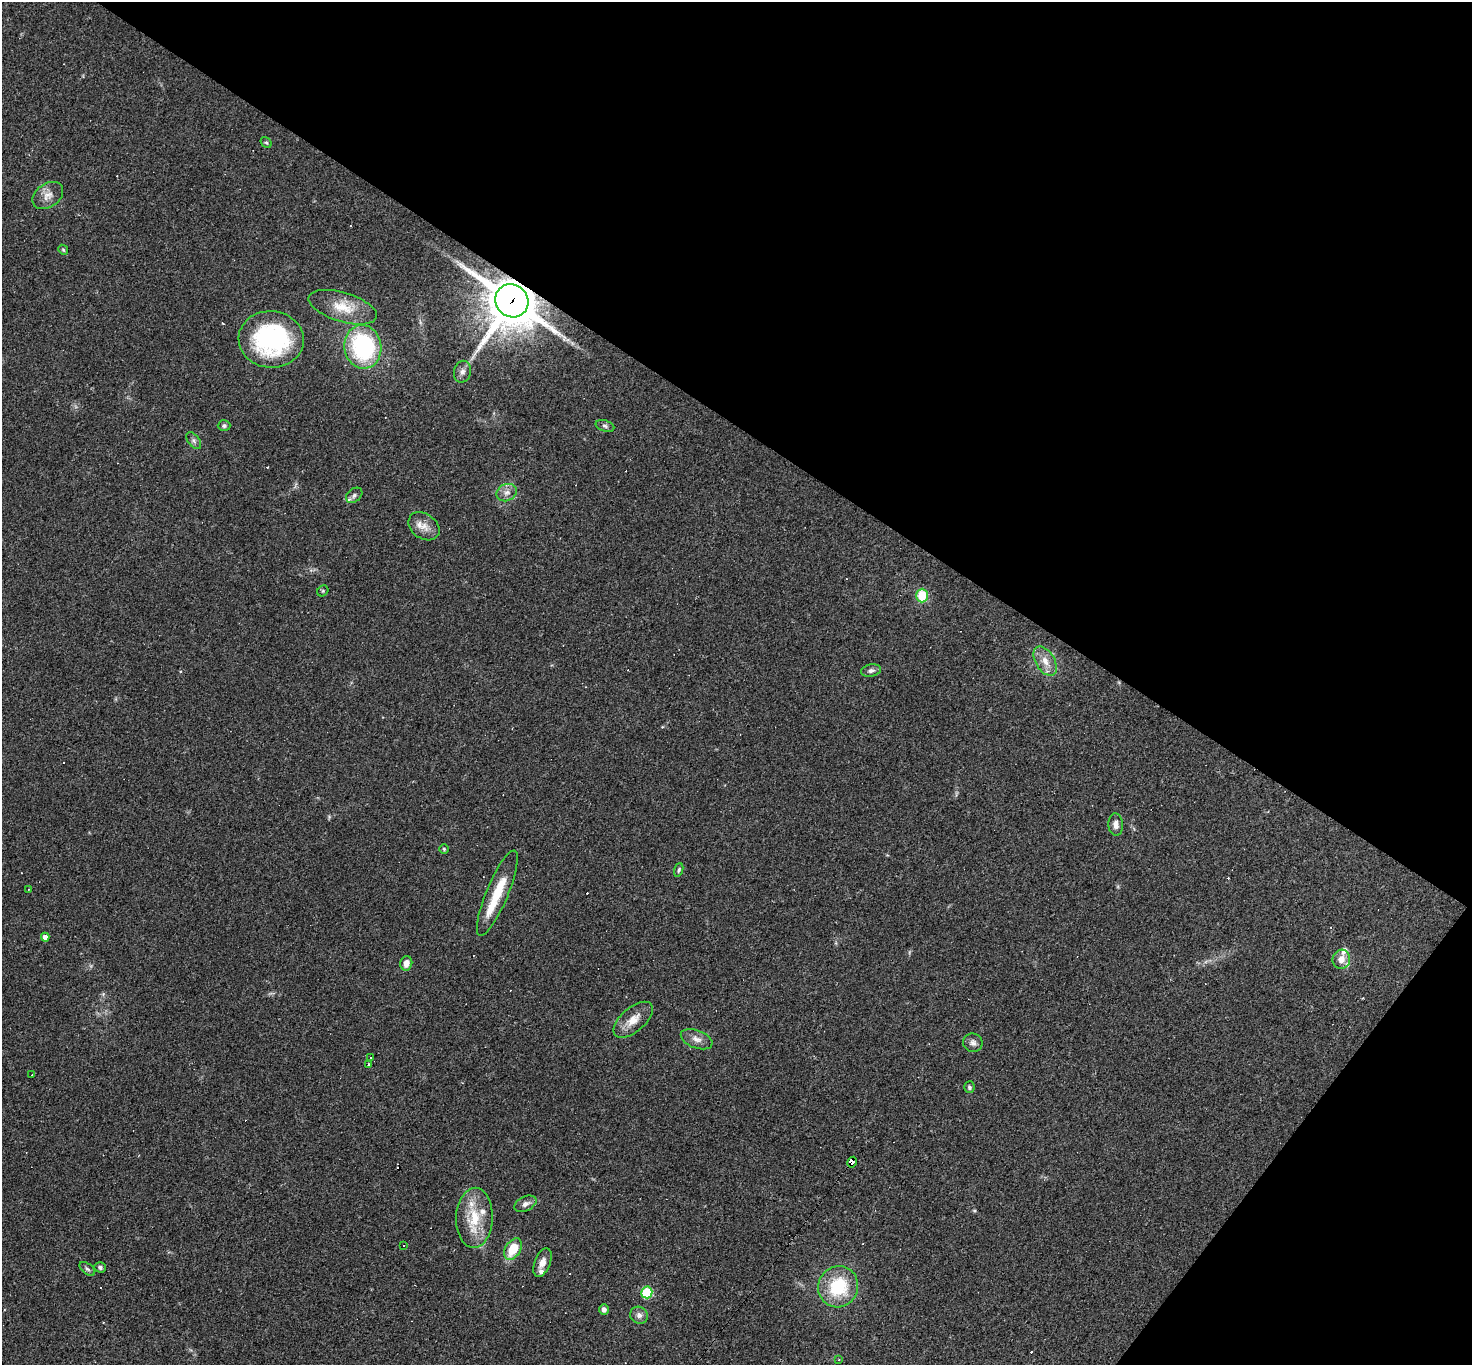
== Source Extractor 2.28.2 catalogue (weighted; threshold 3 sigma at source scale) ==
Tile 8 of 4 x 4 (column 4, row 2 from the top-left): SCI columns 4413-5882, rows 3015-4377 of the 5882 x 5889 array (HDU 1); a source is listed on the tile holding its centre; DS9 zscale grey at full resolution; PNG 1474 x 1367 px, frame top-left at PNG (2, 2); each listed source drawn as its Kron ellipse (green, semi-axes under 4 px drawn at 4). Shown black and unused: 35% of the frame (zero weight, under 2 of 3 exposures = <1% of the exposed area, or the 3 px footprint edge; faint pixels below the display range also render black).
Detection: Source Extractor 2.28.2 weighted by HDU 2 'WHT'; one run over the whole footprint, this tile lists its part. Background 0.0731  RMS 0.0056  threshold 0.0251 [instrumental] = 3 sigma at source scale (4.5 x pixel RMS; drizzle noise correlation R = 1.50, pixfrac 1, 0.05/0.05 arcsec/px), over >= 5 px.
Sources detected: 68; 16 cosmic-ray / hot-pixel residue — neither listed nor drawn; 6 inside a brighter listed object's ellipse — not listed separately; the other 46 listed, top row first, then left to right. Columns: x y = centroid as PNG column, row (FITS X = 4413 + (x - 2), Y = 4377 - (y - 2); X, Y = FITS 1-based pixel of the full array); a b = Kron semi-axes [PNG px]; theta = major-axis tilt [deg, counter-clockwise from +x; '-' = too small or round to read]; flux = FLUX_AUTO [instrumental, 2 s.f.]
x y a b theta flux
266 142 6 5 - 0.81
48 195 17 11 35 5.3
63 250 5 4 - 0.71
512 301 17 16 - 2700
343 307 35 14 -17 14
271 339 32 28 -4 79
363 347 22 18 -82 66
462 372 11 8 77 2.7
224 426 6 5 - 1.2
605 426 9 5 -17 1.4
194 441 9 5 -53 1.7
507 493 10 8 24 3.5
354 495 9 6 39 2
424 526 17 12 -35 5.9
323 591 6 5 - 0.73
922 596 7 6 - 16
1045 661 16 9 -59 6.1
871 671 10 6 12 2
1116 825 11 7 -86 3.1
444 849 5 4 - 0.73
679 870 7 4 71 0.98
29 889 3 2 - 0.35
497 893 46 11 67 18
45 937 4 4 - 4
1341 959 9 9 - 4.5
406 963 7 6 - 4.4
633 1020 24 12 41 8
697 1039 16 9 -21 3.9
973 1043 10 9 - 2.3
370 1058 3 3 - 0.86
369 1064 3 3 - 0.53
32 1075 3 2 - 0.45
969 1087 6 5 - 1.2
852 1162 5 4 - 93
525 1204 12 7 26 2.8
474 1218 30 18 88 19
403 1246 3 2 - 0.64
513 1249 12 7 57 14
542 1263 15 8 68 4.3
100 1267 6 5 - 1.4
87 1269 9 5 -38 1.3
838 1287 21 20 - 29
647 1292 6 5 - 45
604 1309 5 5 - 2.4
639 1315 9 8 - 2.6
839 1360 3 2 - 0.51
Overlapping masked pixels (flux is a lower limit): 2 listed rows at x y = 512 301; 852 1162